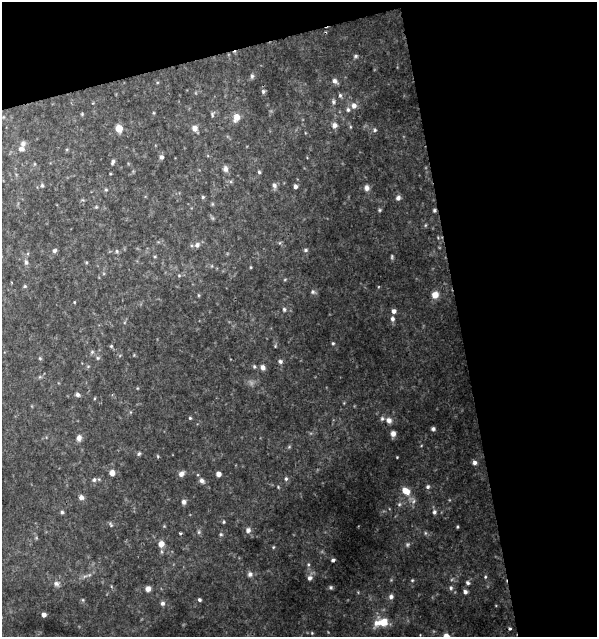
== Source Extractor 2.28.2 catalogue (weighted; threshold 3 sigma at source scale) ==
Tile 2 of 2 x 2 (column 2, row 1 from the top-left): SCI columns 615-1209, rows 636-1270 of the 1225 x 1270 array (HDU 1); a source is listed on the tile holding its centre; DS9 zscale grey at full resolution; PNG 599 x 639 px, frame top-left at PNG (2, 2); no overlay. Shown black and unused: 29% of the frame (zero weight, under 2 of 3 exposures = <1% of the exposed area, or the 3 px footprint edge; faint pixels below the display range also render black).
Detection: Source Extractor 2.28.2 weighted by HDU 2 'WHT'; one run over the whole footprint, this tile lists its part. Background 0.0611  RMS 0.0053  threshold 0.0236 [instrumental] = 3 sigma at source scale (4.5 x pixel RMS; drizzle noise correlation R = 1.50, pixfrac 1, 0.0396/0.0396 arcsec/px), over >= 5 px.
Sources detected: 100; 2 too faint to see at this stretch — not listed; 2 inside a brighter listed object's ellipse — not listed separately; the other 96 listed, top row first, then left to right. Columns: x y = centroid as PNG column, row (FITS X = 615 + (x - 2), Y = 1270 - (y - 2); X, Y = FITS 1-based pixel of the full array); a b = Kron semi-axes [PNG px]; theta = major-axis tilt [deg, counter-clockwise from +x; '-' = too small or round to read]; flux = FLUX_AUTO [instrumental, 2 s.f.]
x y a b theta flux
355 56 6 4 22 0.77
252 76 6 5 - 1
335 81 6 5 - 2
263 91 6 5 - 1
340 96 6 4 -70 0.85
333 102 6 5 - 0.93
354 106 6 6 - 2.6
348 110 6 5 - 1.1
82 114 4 4 - 0.48
212 114 7 4 -85 0.77
236 117 8 6 74 5
334 125 7 6 - 2.1
119 128 5 5 - 13
195 128 7 6 - 2.8
375 130 5 4 - 0.75
21 149 7 6 - 2
162 157 6 5 - 1.3
113 162 5 4 - 1.1
225 169 8 6 -76 1.7
259 172 4 4 - 0.73
42 185 5 5 - 0.76
274 185 7 6 - 1.5
295 187 4 4 - 1.7
367 188 8 6 -88 1.9
106 190 5 4 - 0.6
203 197 5 4 - 0.61
398 198 6 6 - 1.5
380 210 5 4 - 0.63
434 210 4 4 - 0.81
197 245 7 6 - 1.7
305 250 6 5 - 0.86
54 251 5 4 - 1.2
117 251 5 5 - 0.72
392 257 7 3 82 0.67
26 262 7 5 78 1.1
179 275 5 3 - 0.57
25 286 4 4 - 0.59
313 292 6 5 - 0.96
198 295 5 3 - 0.48
435 295 7 7 - 4.4
284 309 5 4 - 0.76
394 311 5 5 - 1.9
392 319 6 5 - 1.5
333 343 4 4 - 0.55
111 346 4 4 - 0.53
92 352 5 5 - 0.73
280 361 5 5 - 1.1
254 366 5 4 - 0.65
263 367 6 5 - 2
77 395 6 5 - 1.2
190 418 4 4 - 0.56
389 420 8 7 - 2.3
433 429 5 4 - 0.96
393 434 6 5 - 2.3
79 438 8 6 79 2.1
139 454 6 4 67 0.76
397 457 3 3 - 0.34
475 463 5 5 - 1.7
112 473 6 6 - 3
181 474 6 5 - 2.4
218 474 4 4 - 3
286 479 5 5 - 0.94
94 480 6 5 - 0.95
202 481 8 6 -46 1.6
428 487 6 6 - 1.1
406 491 8 6 -35 7.2
81 497 6 6 - 1.7
184 502 6 5 - 1.4
399 504 5 4 - 0.75
62 512 5 4 - 0.81
434 512 6 5 - 1.3
224 522 4 4 - 0.5
111 525 7 4 -60 0.75
457 527 4 3 - 0.56
248 530 7 7 - 1.8
221 534 5 3 - 0.58
161 544 7 7 - 3.1
273 547 4 4 - 0.51
333 560 4 3 - 0.91
250 574 8 7 - 1.7
485 577 4 4 - 0.57
310 578 6 6 - 1.7
412 580 4 4 - 0.55
56 583 8 7 - 1.6
468 583 5 5 - 1
331 587 5 4 - 0.74
451 588 6 5 - 1.1
148 589 6 5 - 2.1
465 592 5 5 - 1.3
391 597 6 5 - 1.7
199 600 4 4 - 1
162 603 6 6 - 1.2
44 615 4 4 - 2.2
382 622 18 9 11 9.1
510 629 3 3 - 0.83
446 636 5 5 - 4.6
Overlapping masked pixels (flux is a lower limit): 1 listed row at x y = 434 210
Isophote crosses this tile's border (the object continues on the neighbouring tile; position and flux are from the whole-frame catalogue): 1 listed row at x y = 446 636